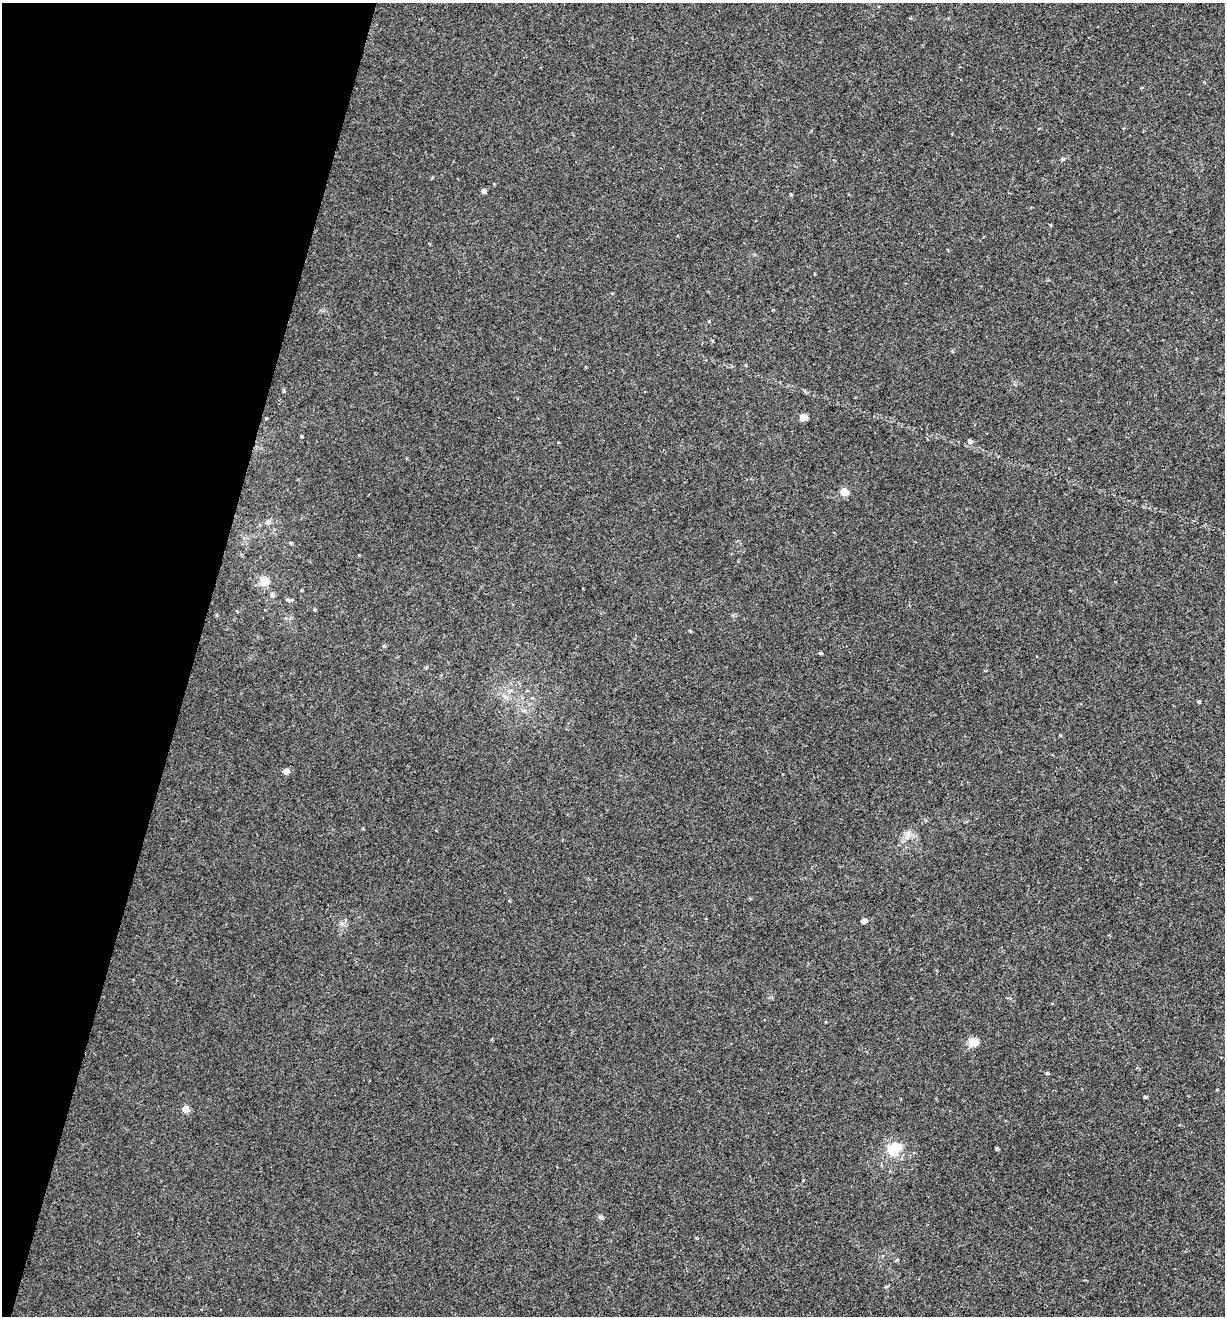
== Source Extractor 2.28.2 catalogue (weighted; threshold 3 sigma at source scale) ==
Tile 9 of 4 x 4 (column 1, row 3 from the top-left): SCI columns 126-1348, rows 1318-2631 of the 5271 x 5259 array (HDU 1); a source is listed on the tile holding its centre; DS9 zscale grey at full resolution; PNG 1227 x 1318 px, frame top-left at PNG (2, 3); no overlay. Shown black and unused: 16% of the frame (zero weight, under 3 of 4 exposures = <1% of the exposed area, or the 3 px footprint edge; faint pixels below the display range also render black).
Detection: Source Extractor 2.28.2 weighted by HDU 2 'WHT'; one run over the whole footprint, this tile lists its part. Background 0.00115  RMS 0.0035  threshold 0.016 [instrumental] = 3 sigma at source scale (4.5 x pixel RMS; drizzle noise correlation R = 1.50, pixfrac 1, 0.05/0.05 arcsec/px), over >= 5 px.
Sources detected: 28; all 28 listed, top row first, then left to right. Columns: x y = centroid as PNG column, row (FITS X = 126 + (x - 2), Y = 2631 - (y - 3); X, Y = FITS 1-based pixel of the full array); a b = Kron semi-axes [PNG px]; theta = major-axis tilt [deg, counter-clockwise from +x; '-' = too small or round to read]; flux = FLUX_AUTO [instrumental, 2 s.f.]
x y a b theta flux
1062 159 5 4 - 0.48
484 191 4 4 - 1.3
791 194 5 3 - 0.33
284 391 5 4 - 0.47
803 417 5 5 - 5.2
301 436 3 3 - 0.37
970 441 6 5 - 0.66
844 492 5 5 - 7.1
268 522 7 5 45 1
264 582 14 12 85 3
272 595 7 6 - 0.85
288 600 6 3 -70 0.48
690 631 4 3 - 0.3
384 646 5 4 - 0.41
821 653 4 3 - 0.47
426 667 5 3 - 0.33
1199 702 4 4 - 0.42
1060 735 4 3 - 0.3
286 771 5 5 - 2.4
363 829 4 3 - 0.27
864 921 4 4 - 1.9
973 1042 5 5 - 11
1047 1073 4 4 - 0.46
1145 1097 4 3 - 0.57
185 1109 5 5 - 4.2
894 1148 24 16 31 7.2
997 1149 3 3 - 0.51
601 1217 7 5 -22 0.64
Unlisted compact peaks at least as high as the median listed source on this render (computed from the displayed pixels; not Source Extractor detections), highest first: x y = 709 321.